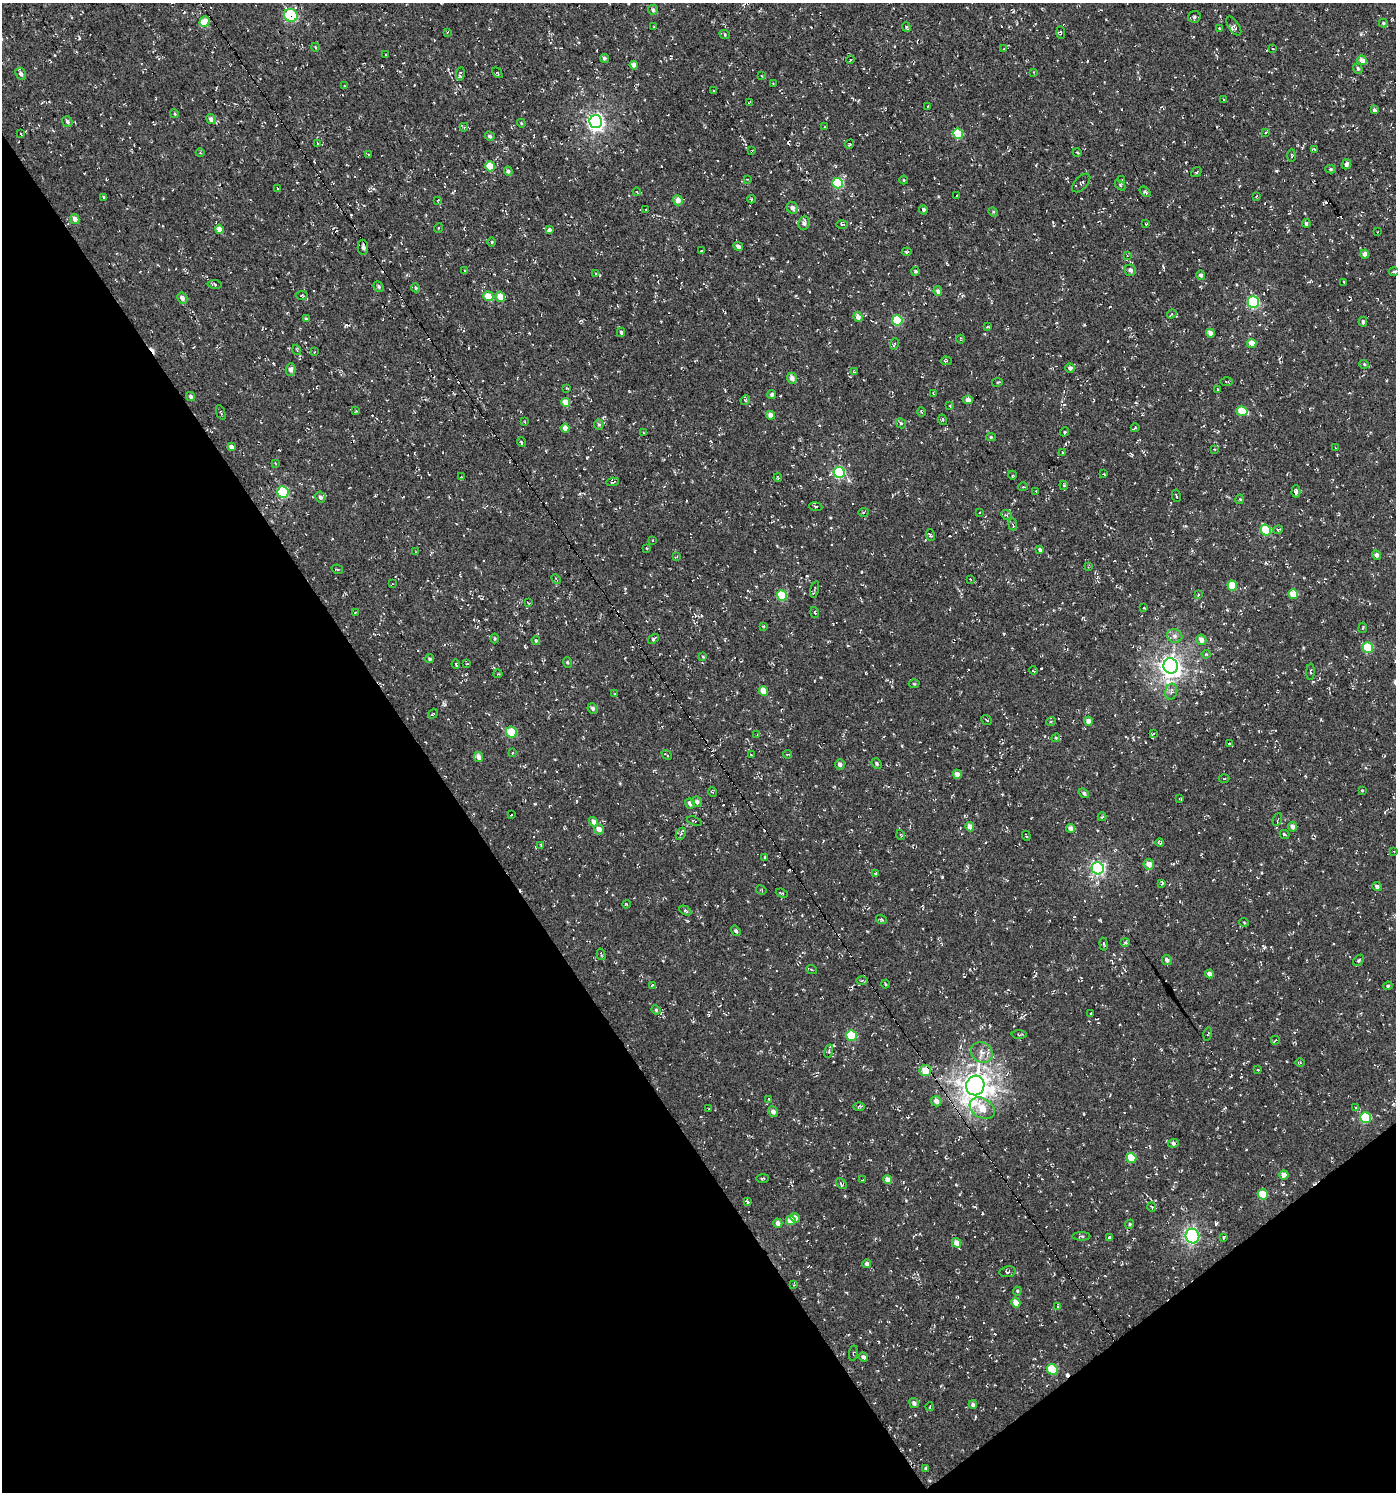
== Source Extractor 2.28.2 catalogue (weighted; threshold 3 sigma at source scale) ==
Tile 14 of 4 x 4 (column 2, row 4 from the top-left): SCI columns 1586-2979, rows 1-1490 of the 5894 x 5958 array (HDU 1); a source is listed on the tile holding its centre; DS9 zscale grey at full resolution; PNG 1398 x 1494 px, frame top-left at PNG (2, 3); each listed source drawn as its Kron ellipse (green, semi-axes under 4 px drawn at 4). Shown black and unused: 35% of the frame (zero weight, under 3 of 4 exposures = <1% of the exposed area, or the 3 px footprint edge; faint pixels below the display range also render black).
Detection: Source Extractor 2.28.2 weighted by HDU 2 'WHT'; one run over the whole footprint, this tile lists its part. Background -0.0373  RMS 0.0053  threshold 0.0238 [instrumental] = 3 sigma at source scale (4.5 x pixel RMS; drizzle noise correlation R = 1.50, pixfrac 1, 0.0396/0.0396 arcsec/px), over >= 5 px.
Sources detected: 382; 39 cosmic-ray / hot-pixel residue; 1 long thin detection or spike segment (spike, bleed or trail) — neither listed nor drawn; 3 inside a brighter listed object's ellipse — not listed separately; the other 339 listed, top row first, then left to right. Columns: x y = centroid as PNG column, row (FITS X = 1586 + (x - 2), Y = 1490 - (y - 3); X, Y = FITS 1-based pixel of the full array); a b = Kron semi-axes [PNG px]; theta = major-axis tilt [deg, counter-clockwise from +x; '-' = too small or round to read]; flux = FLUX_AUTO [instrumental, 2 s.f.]
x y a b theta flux
653 10 5 4 - 1.2
291 15 7 6 - 32
1194 17 6 6 - 1.1
205 22 5 5 - 8.2
1383 23 4 4 - 0.76
1234 26 11 5 -56 1.3
654 27 3 3 - 0.39
906 27 5 3 - 0.73
1219 28 3 3 - 0.48
447 32 4 3 - 0.52
1061 32 6 3 -87 0.5
725 35 5 3 - 0.55
315 47 4 3 - 0.44
1004 48 4 2 - 0.35
1273 49 3 2 - 0.36
386 55 3 2 - 0.3
604 58 4 4 - 1
850 60 4 2 - 0.76
1362 60 5 4 - 3.9
634 65 4 4 - 3.8
1358 68 5 4 - 0.88
1034 72 4 3 - 0.49
497 73 6 2 -46 0.4
21 74 6 5 - 1.5
460 74 6 4 80 1.8
761 76 4 3 - 0.48
773 84 3 2 - 0.33
344 86 3 2 - 0.32
713 90 3 3 - 1.5
1224 100 3 2 - 0.37
749 103 4 2 - 0.56
928 106 3 2 - 0.31
1374 110 4 3 - 1.3
175 114 4 3 - 0.48
211 119 5 4 - 2
67 121 6 5 - 1.1
596 122 6 6 - 180
521 123 4 3 - 0.44
464 127 4 4 - 0.53
825 127 3 2 - 0.32
1266 132 4 3 - 0.51
21 134 3 2 - 0.33
958 134 5 5 - 19
490 136 5 4 - 1.1
317 143 4 3 - 0.52
849 144 5 3 - 0.78
1314 149 3 3 - 0.57
752 150 4 2 - 0.35
1077 152 4 3 - 0.42
200 153 4 3 - 0.45
368 155 4 3 - 0.57
1292 156 6 3 89 0.58
1346 164 5 4 - 1.7
490 166 5 5 - 9.4
1330 169 5 4 - 0.84
508 171 4 4 - 1.2
1196 172 6 3 37 0.7
747 179 3 3 - 0.39
904 180 4 3 - 0.42
1122 180 4 3 - 0.49
838 183 5 5 - 33
1081 183 11 6 46 1.3
1120 185 6 4 -47 0.7
278 188 4 3 - 0.45
637 192 4 3 - 0.53
1145 192 6 4 -40 1.2
957 196 3 2 - 0.4
1256 196 4 2 - 0.48
104 197 4 3 - 0.58
751 199 4 3 - 0.46
438 200 3 2 - 0.4
678 200 5 5 - 3.8
792 208 6 5 - 2.4
646 209 3 2 - 0.3
923 210 4 4 - 2
993 212 5 4 - 0.6
75 219 5 4 - 3
804 223 7 5 83 1.9
1306 223 4 4 - 1.1
1146 224 3 2 - 0.49
842 225 6 4 0 0.59
438 228 5 3 - 0.43
219 229 4 4 - 4.6
549 230 4 3 - 1.8
1377 232 3 2 - 0.33
492 242 4 3 - 0.49
738 246 5 4 - 1.7
363 247 7 5 -89 1.5
702 251 3 2 - 0.38
907 252 5 3 - 0.69
1365 254 4 4 - 3.8
1127 256 4 3 - 0.41
464 270 4 3 - 0.36
1130 270 6 5 - 1.6
915 271 4 4 - 0.68
1394 272 5 3 - 0.62
595 274 3 2 - 0.61
1201 275 5 4 - 1.5
1344 282 3 2 - 0.43
215 284 7 3 -9 0.82
379 287 5 4 - 0.98
416 288 4 4 - 0.68
938 291 5 4 - 2.1
302 295 6 4 3 0.58
488 296 5 4 - 8
500 297 5 4 - 7.5
182 298 5 5 - 2.4
1253 302 6 5 - 53
1172 314 5 4 - 0.95
858 317 5 4 - 2.5
306 319 4 4 - 0.7
897 320 5 5 - 29
1363 322 5 4 - 1.1
987 327 4 3 - 0.62
621 332 5 4 - 1
1210 333 4 4 - 3.5
960 339 4 3 - 0.42
1252 343 4 4 - 6.6
894 344 6 3 69 0.75
297 350 5 3 - 0.53
314 352 3 2 - 0.34
946 361 5 4 - 0.64
1364 364 4 4 - 0.65
1070 368 4 4 - 1.8
291 370 6 5 - 2.2
854 372 4 4 - 0.48
792 378 5 4 - 2.8
997 382 5 3 - 0.53
1227 382 6 3 -1 0.54
567 388 3 2 - 0.65
1217 389 4 3 - 0.52
933 393 3 2 - 0.34
772 394 4 4 - 1.6
191 396 5 4 - 1.2
745 400 5 4 - 0.66
968 400 5 4 - 3.5
566 403 4 4 - 7.2
950 406 4 4 - 0.46
356 411 3 3 - 0.54
1242 411 5 5 - 14
221 412 7 2 -69 0.57
922 412 4 3 - 0.46
770 415 4 4 - 2.8
943 420 5 3 - 0.45
525 422 3 2 - 0.38
901 423 5 4 - 0.8
599 425 5 4 - 0.83
565 428 4 4 - 4.4
1135 428 4 3 - 0.61
1065 432 5 3 - 0.57
644 433 3 3 - 0.42
991 437 5 4 - 0.71
521 442 5 3 - 0.76
231 447 4 4 - 2.2
1336 448 4 3 - 0.4
1214 449 3 2 - 0.36
1063 453 3 3 - 0.54
275 463 3 3 - 0.39
839 473 5 5 - 47
1104 474 3 2 - 0.37
1012 475 4 3 - 0.54
461 477 3 3 - 0.34
778 478 4 2 - 0.44
613 482 6 3 10 0.72
1064 485 5 4 - 0.57
1023 487 4 4 - 0.59
1036 491 2 2 - 0.28
1296 491 6 4 89 1.4
283 492 6 5 - 36
1176 496 6 2 -79 0.49
320 497 6 5 - 1.4
1240 499 5 3 - 0.49
816 507 7 4 -7 0.85
864 512 5 3 - 0.66
979 512 3 2 - 0.43
1006 515 5 4 - 0.85
1013 524 6 3 -81 0.59
1266 530 6 5 - 19
1278 530 5 3 - 0.69
931 535 6 3 -69 0.91
653 540 3 2 - 0.3
647 548 4 2 - 0.4
1040 550 4 4 - 1.1
416 552 4 3 - 0.38
1376 555 5 4 - 1.5
677 557 3 2 - 0.42
1088 567 4 3 - 0.47
337 569 6 3 -15 0.86
556 579 5 3 - 0.59
970 579 3 2 - 0.31
392 584 3 2 - 0.31
1232 586 5 4 - 12
815 589 8 3 74 0.67
1293 594 5 4 - 10
1198 595 4 3 - 0.45
782 596 5 5 - 23
528 603 3 3 - 0.36
1144 608 4 2 - 0.41
355 612 3 2 - 0.33
815 612 5 3 - 0.62
764 626 3 3 - 0.44
1363 628 5 2 - 0.51
1175 636 8 7 - 1.9
494 638 5 2 - 0.52
653 639 6 3 38 0.88
536 640 4 4 - 0.63
1201 640 5 5 - 3.4
1368 647 5 5 - 22
1206 654 4 4 - 0.52
703 657 4 3 - 0.46
429 659 5 4 - 0.76
567 662 5 4 - 0.76
456 664 5 2 - 0.67
467 664 4 2 - 0.42
1171 666 8 7 - 340
1033 671 4 3 - 0.64
1311 672 8 3 87 0.8
498 674 4 3 - 0.45
914 684 5 3 - 0.56
764 691 5 4 - 8.7
1171 692 8 6 74 1.6
615 693 4 2 - 0.34
593 708 5 5 - 1.5
433 714 5 3 - 0.43
987 720 6 2 -40 0.45
1051 721 5 3 - 0.51
1088 721 4 4 - 3.3
511 732 6 5 - 13
1153 734 4 2 - 0.4
757 735 3 2 - 0.37
1056 738 4 4 - 0.56
1229 743 3 2 - 1.4
512 753 4 2 - 0.41
787 754 4 2 - 0.35
667 755 5 2 - 0.58
751 755 3 2 - 0.48
479 757 5 4 - 3.5
877 763 6 4 -49 1
840 764 5 5 - 1.8
957 774 5 4 - 3
1224 779 5 3 - 0.55
1362 790 4 2 - 0.41
713 792 5 3 - 0.5
1084 793 5 4 - 1.2
1180 799 4 3 - 0.53
697 802 5 5 - 1.9
690 803 5 4 - 2.1
511 815 3 2 - 0.73
1102 817 4 3 - 0.44
1277 819 7 2 69 0.46
694 821 8 3 -18 0.67
593 822 5 4 - 2.4
970 827 4 4 - 4.2
1293 827 5 4 - 2.8
1071 828 4 4 - 2.5
599 829 5 5 - 3.4
681 834 6 4 64 1.1
1285 834 5 2 - 0.92
901 835 5 3 - 0.41
1026 836 5 2 - 0.53
1160 843 4 3 - 0.92
541 845 4 4 - 0.54
1394 851 3 3 - 0.37
765 857 3 3 - 0.46
1149 864 5 5 - 3.8
1098 868 6 6 - 99
875 873 3 3 - 0.76
1162 883 4 2 - 0.66
1377 886 4 4 - 1.6
761 890 5 3 - 0.5
782 893 6 2 -21 0.58
626 904 4 2 - 0.39
685 911 6 4 -28 1
881 919 5 3 - 0.62
1244 922 5 3 - 0.42
736 931 5 4 - 1.1
1125 942 5 4 - 0.65
1104 944 6 3 -80 0.63
601 954 6 3 -75 0.63
1167 960 5 4 - 1.5
1359 960 6 4 45 0.79
812 970 5 3 - 0.5
1209 974 4 4 - 2.1
862 981 6 4 0 0.74
885 984 4 3 - 0.47
652 985 4 3 - 0.67
1388 986 5 4 - 0.65
656 1010 5 4 - 0.61
1091 1013 3 2 - 0.38
1208 1034 7 3 76 0.45
851 1035 5 5 - 22
1019 1035 7 3 -1 0.72
1275 1040 4 2 - 1
829 1051 7 4 73 0.88
982 1052 11 10 - 4
1300 1063 4 3 - 0.44
1258 1070 3 2 - 0.58
925 1071 6 5 - 8.7
975 1085 10 9 - 600
769 1099 4 3 - 0.51
936 1101 5 5 - 3
859 1107 6 4 1 0.67
982 1108 13 9 -30 9.4
1355 1108 3 3 - 2.1
708 1109 3 2 - 0.34
773 1112 5 4 - 2.4
1365 1118 5 5 - 28
1174 1143 5 4 - 2.2
1131 1158 5 4 - 12
1284 1175 4 4 - 3.4
763 1178 6 3 2 0.65
863 1180 2 2 - 0.32
888 1180 4 4 - 4.2
841 1184 6 4 -49 0.82
1263 1194 5 4 - 12
748 1202 4 3 - 0.83
1152 1207 5 3 - 0.45
795 1218 5 4 - 2.8
791 1220 5 4 - 6.2
778 1223 4 4 - 2.5
1130 1224 4 4 - 0.73
1081 1236 9 4 0 0.84
1192 1236 7 6 - 62
1223 1237 4 3 - 2.8
1110 1238 3 3 - 11
956 1243 5 4 - 4
867 1264 4 4 - 1.7
1008 1272 8 5 7 0.98
794 1285 3 3 - 0.41
1017 1291 4 4 - 0.58
1016 1302 5 4 - 4.5
1058 1307 3 3 - 1.2
853 1353 8 2 80 0.46
863 1357 5 4 - 1.5
1052 1369 5 5 - 17
914 1403 5 4 - 1.7
973 1404 4 3 - 1.2
930 1407 4 3 - 0.36
926 1468 4 3 - 1
Overlapping masked pixels (flux is a lower limit): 5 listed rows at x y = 291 15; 1088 721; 925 1071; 975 1085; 1174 1143
Unlisted compact peaks at least as high as the median listed source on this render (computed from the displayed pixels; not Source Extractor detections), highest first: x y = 1276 171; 942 877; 1264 947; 79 38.